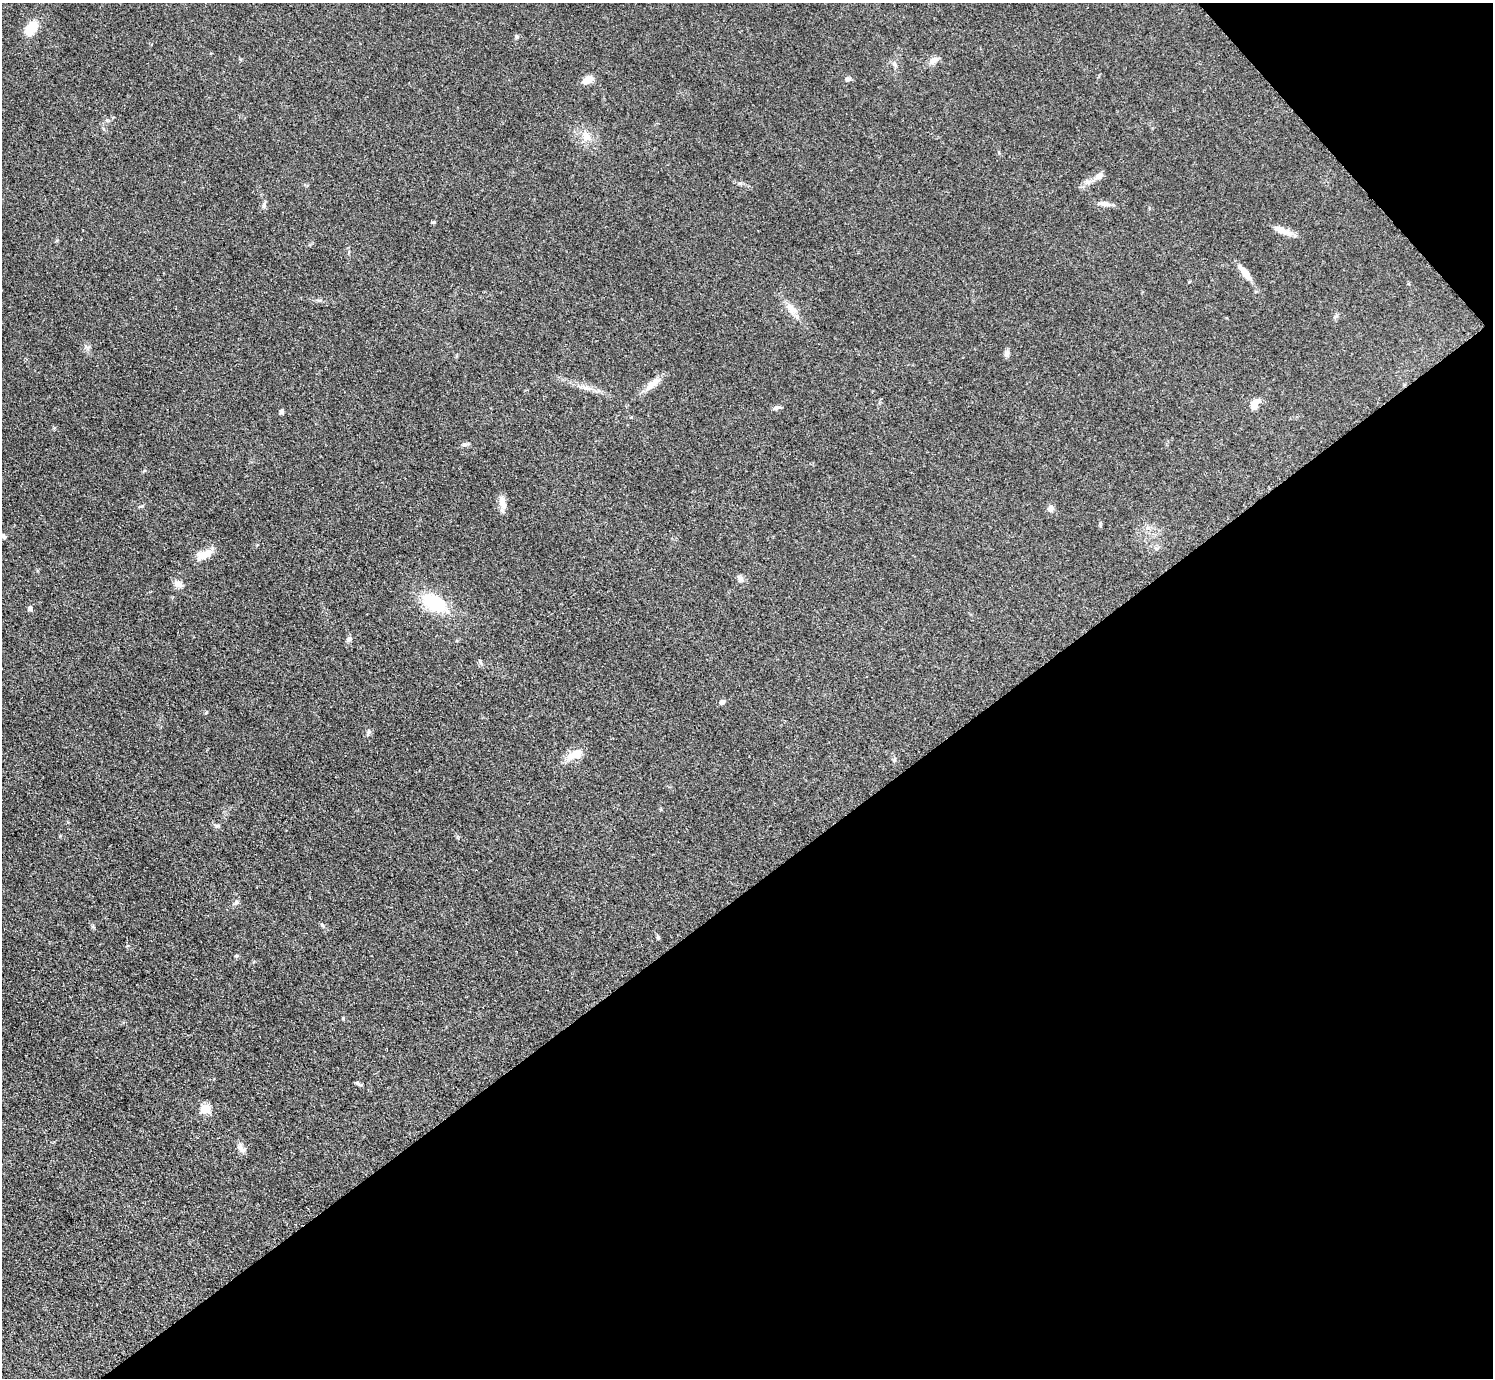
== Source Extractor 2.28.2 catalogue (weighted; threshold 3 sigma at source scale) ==
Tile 12 of 4 x 4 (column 4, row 3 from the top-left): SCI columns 4481-5971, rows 1687-3062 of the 5984 x 5981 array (HDU 1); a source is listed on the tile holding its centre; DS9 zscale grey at full resolution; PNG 1495 x 1380 px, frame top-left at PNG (2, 3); no overlay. Shown black and unused: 38% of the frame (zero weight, under 3 of 5 exposures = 1% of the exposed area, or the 3 px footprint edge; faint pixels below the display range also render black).
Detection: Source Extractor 2.28.2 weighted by HDU 2 'WHT'; one run over the whole footprint, this tile lists its part. Background 0.0959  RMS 0.0067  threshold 0.0301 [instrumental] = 3 sigma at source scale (4.5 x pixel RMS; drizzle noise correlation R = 1.50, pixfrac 1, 0.05/0.05 arcsec/px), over >= 5 px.
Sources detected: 38; all 38 listed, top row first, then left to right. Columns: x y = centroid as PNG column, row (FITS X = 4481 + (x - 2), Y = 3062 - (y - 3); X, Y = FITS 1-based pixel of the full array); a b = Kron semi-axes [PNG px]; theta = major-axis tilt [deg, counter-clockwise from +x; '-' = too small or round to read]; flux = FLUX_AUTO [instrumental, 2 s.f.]
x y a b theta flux
31 28 18 10 48 13
934 60 16 7 33 3.8
895 64 9 5 -53 1.8
847 79 6 6 - 1.6
588 80 14 8 29 5.4
587 137 13 10 -48 6.4
1099 176 13 8 35 4.1
1105 204 15 6 -9 3.8
264 205 9 5 82 1.7
1282 230 25 8 -22 6.5
1245 273 23 8 -52 7.1
791 308 16 9 -50 6.3
86 347 7 4 -19 1.3
1007 353 9 6 82 2.2
653 383 25 8 39 6.7
586 388 12 3 5 2.2
1254 405 12 8 56 6.3
777 408 13 4 15 1.5
281 412 6 5 - 1.3
464 445 8 6 -1 1.7
503 502 19 8 -75 5.2
1050 509 9 7 85 2.5
3 536 8 4 -65 1.3
204 554 23 10 26 7.2
740 579 8 7 - 2.2
178 584 13 8 -29 3.6
434 603 33 18 -31 31
30 609 6 5 - 1.8
349 639 9 6 62 2
722 702 5 5 - 2.7
574 755 23 10 26 9.5
217 826 6 5 - 1.2
236 902 7 5 45 1.4
236 956 5 5 - 0.86
343 1018 4 4 - 0.62
357 1083 6 4 18 0.95
205 1109 5 5 - 30
242 1150 11 8 -47 3
Unlisted compact peaks at least as high as the median listed source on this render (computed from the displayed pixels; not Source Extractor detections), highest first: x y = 434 222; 322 925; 517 37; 369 732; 658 937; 740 183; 93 927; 480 662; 60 836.